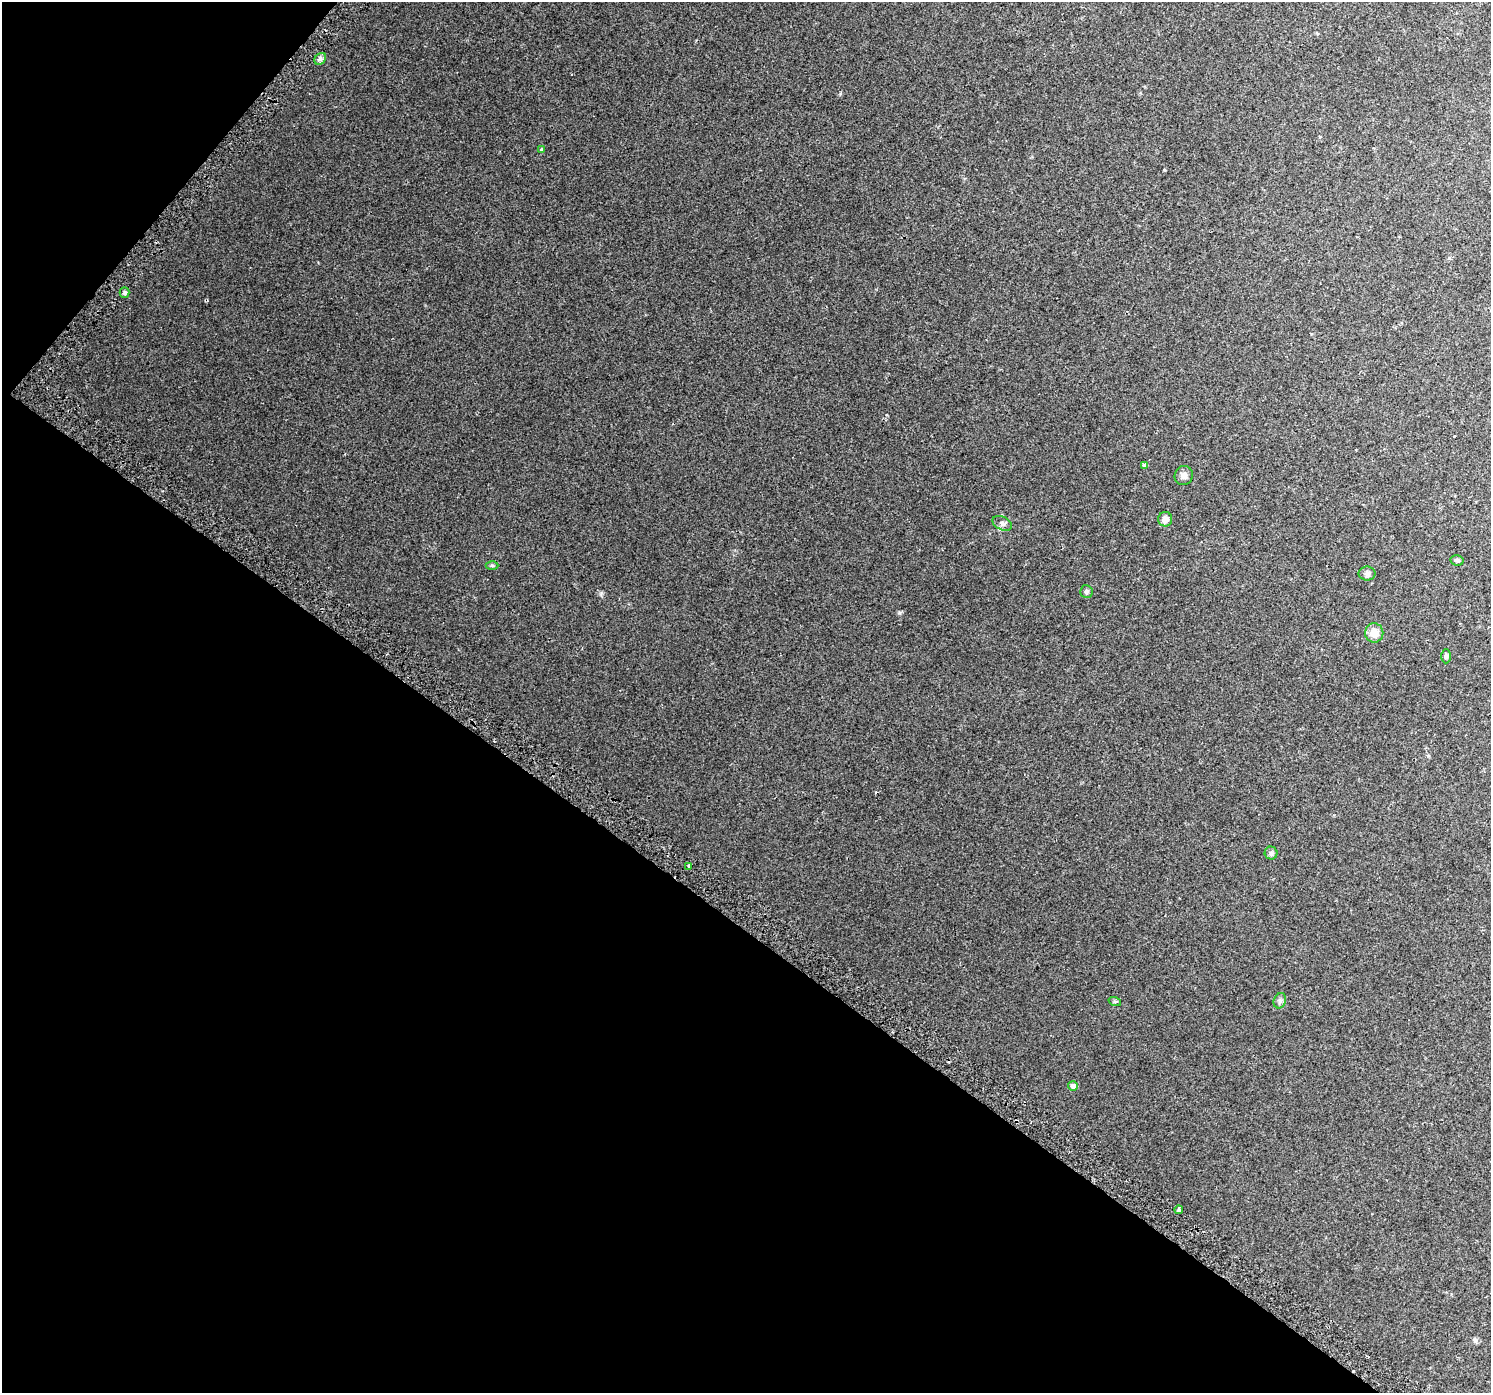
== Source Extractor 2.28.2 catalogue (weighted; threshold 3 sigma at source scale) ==
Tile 9 of 4 x 4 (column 1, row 3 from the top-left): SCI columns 52-1540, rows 1696-3086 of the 6070 x 6105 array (HDU 1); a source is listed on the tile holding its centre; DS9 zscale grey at full resolution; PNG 1493 x 1395 px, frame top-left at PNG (2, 2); each listed source drawn as its Kron ellipse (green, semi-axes under 4 px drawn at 4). Shown black and unused: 37% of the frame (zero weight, under 2 of 3 exposures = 3% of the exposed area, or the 3 px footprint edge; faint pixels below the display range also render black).
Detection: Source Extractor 2.28.2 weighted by HDU 2 'WHT'; one run over the whole footprint, this tile lists its part. Background 0.0209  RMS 0.0081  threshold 0.0366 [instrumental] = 3 sigma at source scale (4.5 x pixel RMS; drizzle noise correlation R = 1.50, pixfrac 1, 0.0396/0.0396 arcsec/px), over >= 5 px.
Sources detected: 23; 3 cosmic-ray / hot-pixel residue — neither listed nor drawn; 1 inside a brighter listed object's ellipse — not listed separately; the other 19 listed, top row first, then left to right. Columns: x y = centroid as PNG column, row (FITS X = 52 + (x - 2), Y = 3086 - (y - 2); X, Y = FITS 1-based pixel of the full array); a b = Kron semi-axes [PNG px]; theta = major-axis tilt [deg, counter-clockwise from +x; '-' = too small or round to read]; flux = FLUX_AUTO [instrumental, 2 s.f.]
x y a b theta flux
320 59 6 5 - 1.8
542 149 3 3 - 46
125 293 5 5 - 1.3
1144 465 3 3 - 1.4
1184 476 10 9 - 3.1
1165 519 7 7 - 4.6
1002 523 10 6 -26 2.3
1457 560 6 5 - 1.4
492 565 6 4 0 1
1367 574 8 7 - 2.2
1086 591 6 6 - 1.5
1374 633 9 9 - 8.4
1446 656 7 5 89 1.4
1271 853 6 6 - 1.7
689 866 3 3 - 15
1280 1001 8 6 69 1.9
1115 1002 6 4 -19 0.88
1073 1086 5 4 - 4.1
1179 1210 4 3 - 12
Unlisted compact peaks at least as high as the median listed source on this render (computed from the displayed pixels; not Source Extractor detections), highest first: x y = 601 593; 899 613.